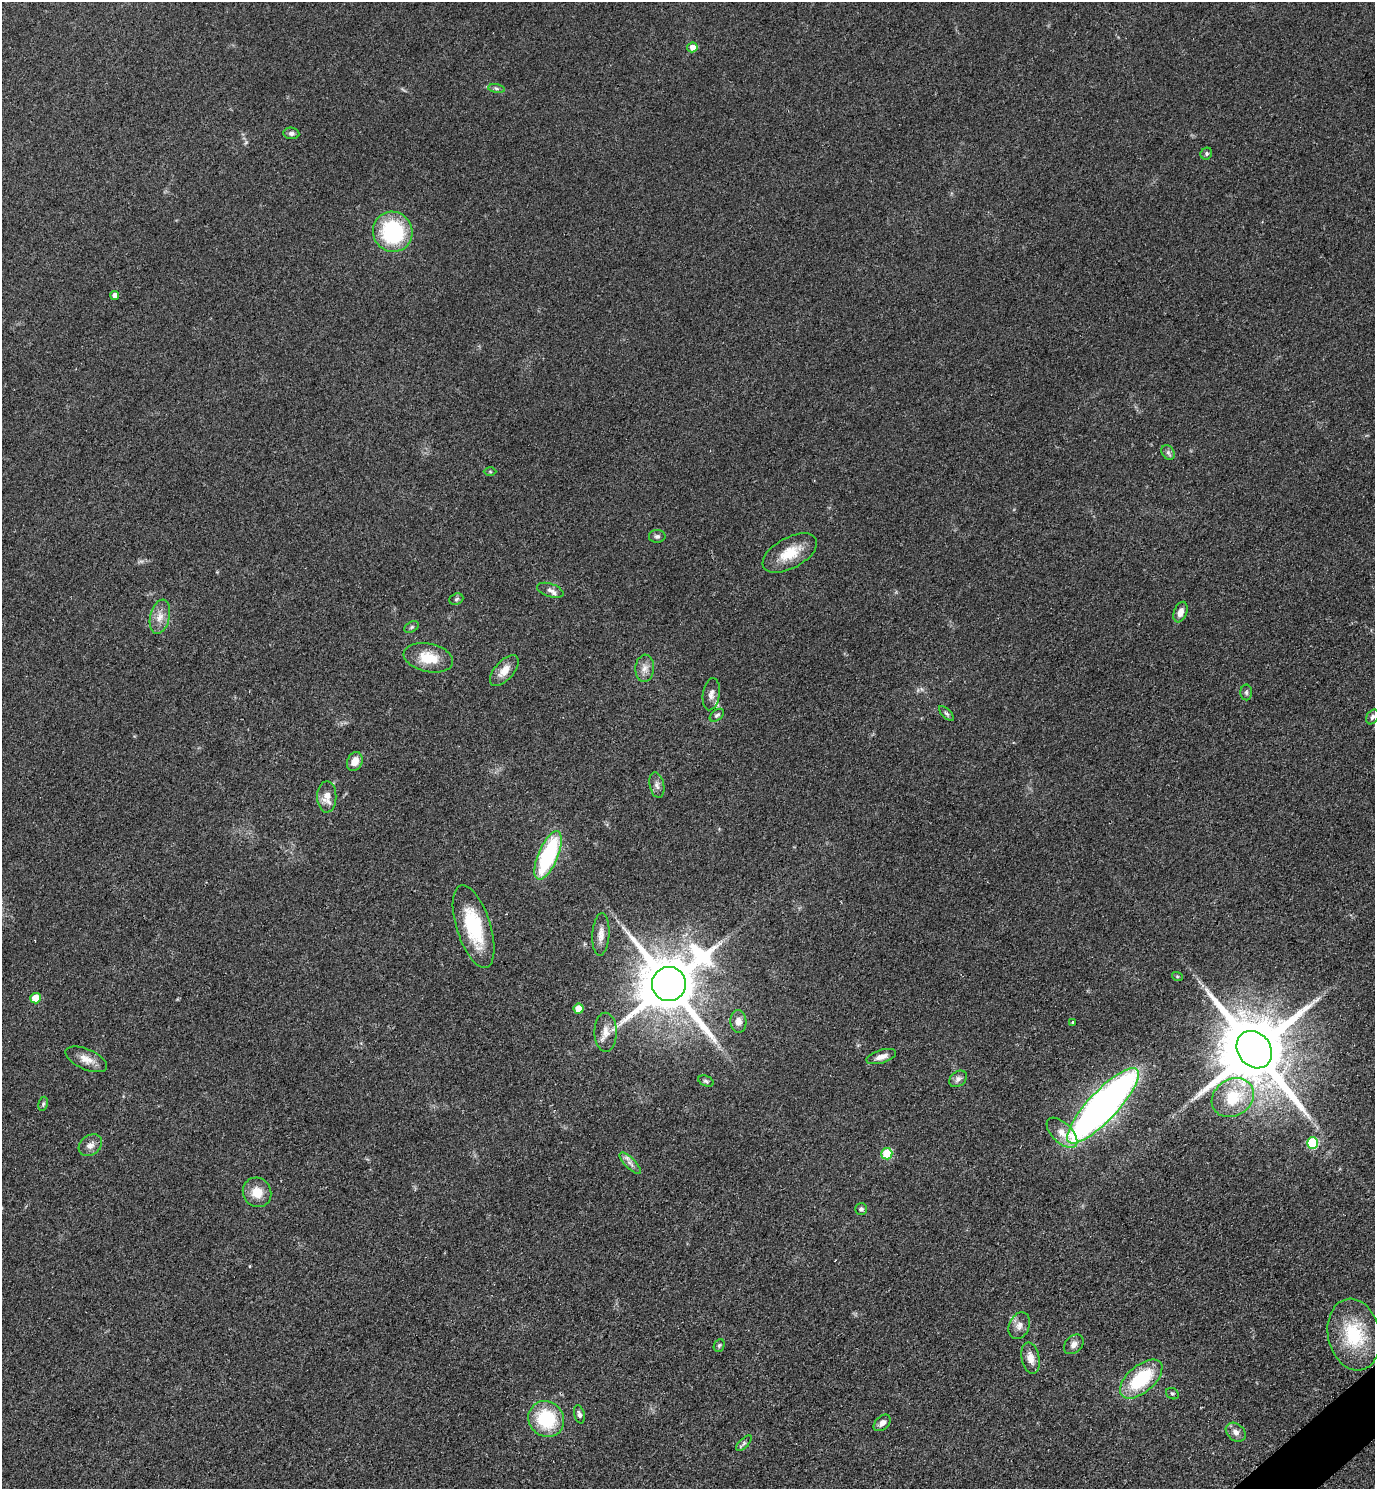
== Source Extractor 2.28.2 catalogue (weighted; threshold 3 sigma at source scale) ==
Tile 6 of 4 x 4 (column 2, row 2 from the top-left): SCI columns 1686-3058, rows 2983-4469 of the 5971 x 5974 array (HDU 1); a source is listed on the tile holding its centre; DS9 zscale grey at full resolution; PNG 1377 x 1491 px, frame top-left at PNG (2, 2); each listed source drawn as its Kron ellipse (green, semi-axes under 4 px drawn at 4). Shown black and unused: <1% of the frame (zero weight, under 2 of 3 exposures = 1% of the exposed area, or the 3 px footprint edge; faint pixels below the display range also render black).
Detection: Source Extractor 2.28.2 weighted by HDU 2 'WHT'; one run over the whole footprint, this tile lists its part. Background 0.0784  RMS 0.0076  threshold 0.0344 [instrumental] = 3 sigma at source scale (4.5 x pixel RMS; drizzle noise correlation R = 1.50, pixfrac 1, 0.05/0.05 arcsec/px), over >= 5 px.
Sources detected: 65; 1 cosmic-ray / hot-pixel residue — neither listed nor drawn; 1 inside a brighter listed object's ellipse — not listed separately; the other 63 listed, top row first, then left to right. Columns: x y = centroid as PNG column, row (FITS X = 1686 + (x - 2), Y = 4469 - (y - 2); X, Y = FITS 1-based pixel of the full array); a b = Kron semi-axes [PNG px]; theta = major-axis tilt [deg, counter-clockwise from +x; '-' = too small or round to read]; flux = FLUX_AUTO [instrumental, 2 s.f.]
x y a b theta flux
692 47 5 5 - 7
496 89 8 4 -9 1.7
291 133 8 6 -7 2.6
1206 154 6 5 - 1.5
393 232 20 19 - 70
115 295 4 4 - 5.2
1168 452 8 6 -55 2.3
490 472 6 4 -1 1.1
657 536 8 6 1 2.2
790 553 30 15 29 21
550 590 14 6 -18 3.1
456 599 7 5 22 1.5
1180 612 11 6 69 5.5
160 617 17 9 76 8
412 627 8 5 28 1.5
428 658 25 14 -12 21
645 668 14 9 86 5.8
504 671 19 9 48 9.2
1246 692 8 6 -90 1.9
711 694 16 8 82 5
947 714 9 4 -45 1.6
717 715 8 5 39 1.7
1372 717 8 5 58 2.2
355 761 10 7 64 6.9
657 785 13 7 -78 3.5
327 797 15 9 -90 8.7
548 855 26 9 67 81
474 926 43 17 -72 49
601 934 21 8 87 6.7
1177 976 5 3 - 0.83
669 984 17 17 - 6700
35 998 5 5 - 15
579 1009 5 5 - 14
738 1021 11 8 -87 6.2
1073 1022 3 3 - 1.8
606 1032 19 11 -90 8.2
1254 1050 20 16 -53 9800
881 1057 15 6 17 5.3
86 1059 22 10 -23 8.4
958 1079 10 7 37 3.3
706 1081 8 5 -24 1.5
1233 1098 22 18 34 33
43 1104 7 4 79 1.4
1103 1106 50 14 47 500
1062 1133 19 10 -44 9.1
1313 1143 6 5 - 56
90 1145 13 9 38 4.9
887 1154 5 5 - 28
630 1163 14 5 -45 4
257 1192 15 14 - 13
861 1209 6 5 - 1.9
1019 1326 14 10 67 5.1
1354 1335 36 26 -78 46
1074 1344 11 8 45 3.8
719 1345 7 5 67 1.4
1030 1358 16 9 -78 7.1
1141 1379 25 13 41 48
1172 1394 6 5 - 1.4
579 1414 9 5 -75 2.3
546 1419 18 17 - 44
882 1423 10 6 43 4.3
1236 1432 11 8 -41 4.7
744 1443 10 4 45 1.7